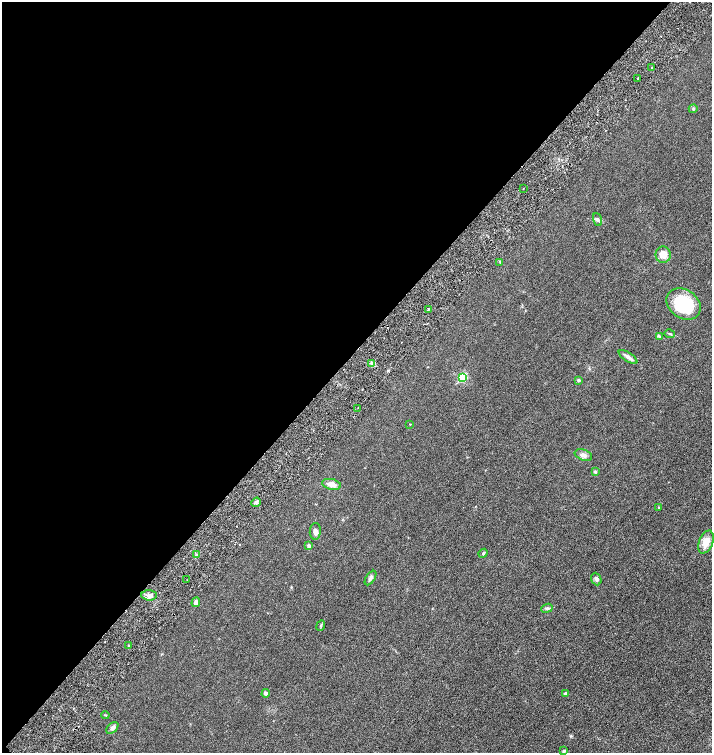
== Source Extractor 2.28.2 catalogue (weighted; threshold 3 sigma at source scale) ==
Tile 5 of 4 x 4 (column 1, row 2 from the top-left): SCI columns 300-1718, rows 3069-4569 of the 6158 x 6158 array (HDU 1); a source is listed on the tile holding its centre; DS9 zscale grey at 2 x 2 block average (1 PNG px = mean of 2 x 2 image px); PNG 714 x 755 px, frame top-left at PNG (2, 2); each listed source drawn as its Kron ellipse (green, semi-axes under 4 px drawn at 4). Shown black and unused: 47% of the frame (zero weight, under 3 of 6 exposures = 1% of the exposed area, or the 3 px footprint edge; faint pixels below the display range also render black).
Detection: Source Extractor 2.28.2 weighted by HDU 2 'WHT'; one run over the whole footprint, this tile lists its part. Background 0.0255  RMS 0.0046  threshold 0.0187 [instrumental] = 3 sigma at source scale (4.09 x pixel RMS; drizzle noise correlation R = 1.36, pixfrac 0.8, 0.05/0.05 arcsec/px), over >= 5 px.
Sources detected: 41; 1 cosmic-ray / hot-pixel residue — neither listed nor drawn; the other 40 listed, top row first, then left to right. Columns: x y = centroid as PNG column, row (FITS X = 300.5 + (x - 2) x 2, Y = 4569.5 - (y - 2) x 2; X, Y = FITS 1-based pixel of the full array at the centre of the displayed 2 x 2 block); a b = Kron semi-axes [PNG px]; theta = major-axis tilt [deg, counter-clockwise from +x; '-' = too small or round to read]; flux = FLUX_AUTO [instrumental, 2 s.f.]
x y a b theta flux
652 68 2 2 - 0.73
638 78 3 2 - 1
693 109 4 3 - 1.1
523 188 2 2 - 0.37
597 220 6 4 -70 1.9
663 255 8 7 - 7.5
500 262 4 2 - 0.65
684 304 18 14 -34 44
428 309 3 2 - 1.1
670 334 5 3 - 0.97
659 336 3 2 - 0.74
628 357 11 4 -33 3.1
372 364 3 3 - 1.5
463 377 4 3 - 47
578 380 4 3 - 1.3
358 408 2 2 - 0.68
410 424 2 2 - 0.42
583 455 9 5 -21 3.3
595 472 4 3 - 1.3
332 484 9 5 -13 5.9
256 502 5 4 - 2.1
658 507 3 2 - 0.57
315 531 8 5 86 3.3
706 542 12 7 69 10
309 546 4 4 - 1.4
483 553 5 3 - 1.1
196 555 4 2 - 0.88
370 578 8 4 55 2.2
596 579 6 5 - 2.2
187 580 2 2 - 0.3
149 595 7 5 -4 3.4
196 602 5 4 - 3
547 608 6 4 23 1.6
321 625 5 3 - 1.1
128 646 3 2 - 0.49
266 693 4 4 - 2.1
565 693 4 3 - 1.4
105 715 4 2 - 0.68
112 728 7 4 43 2.9
564 751 3 3 - 1.5